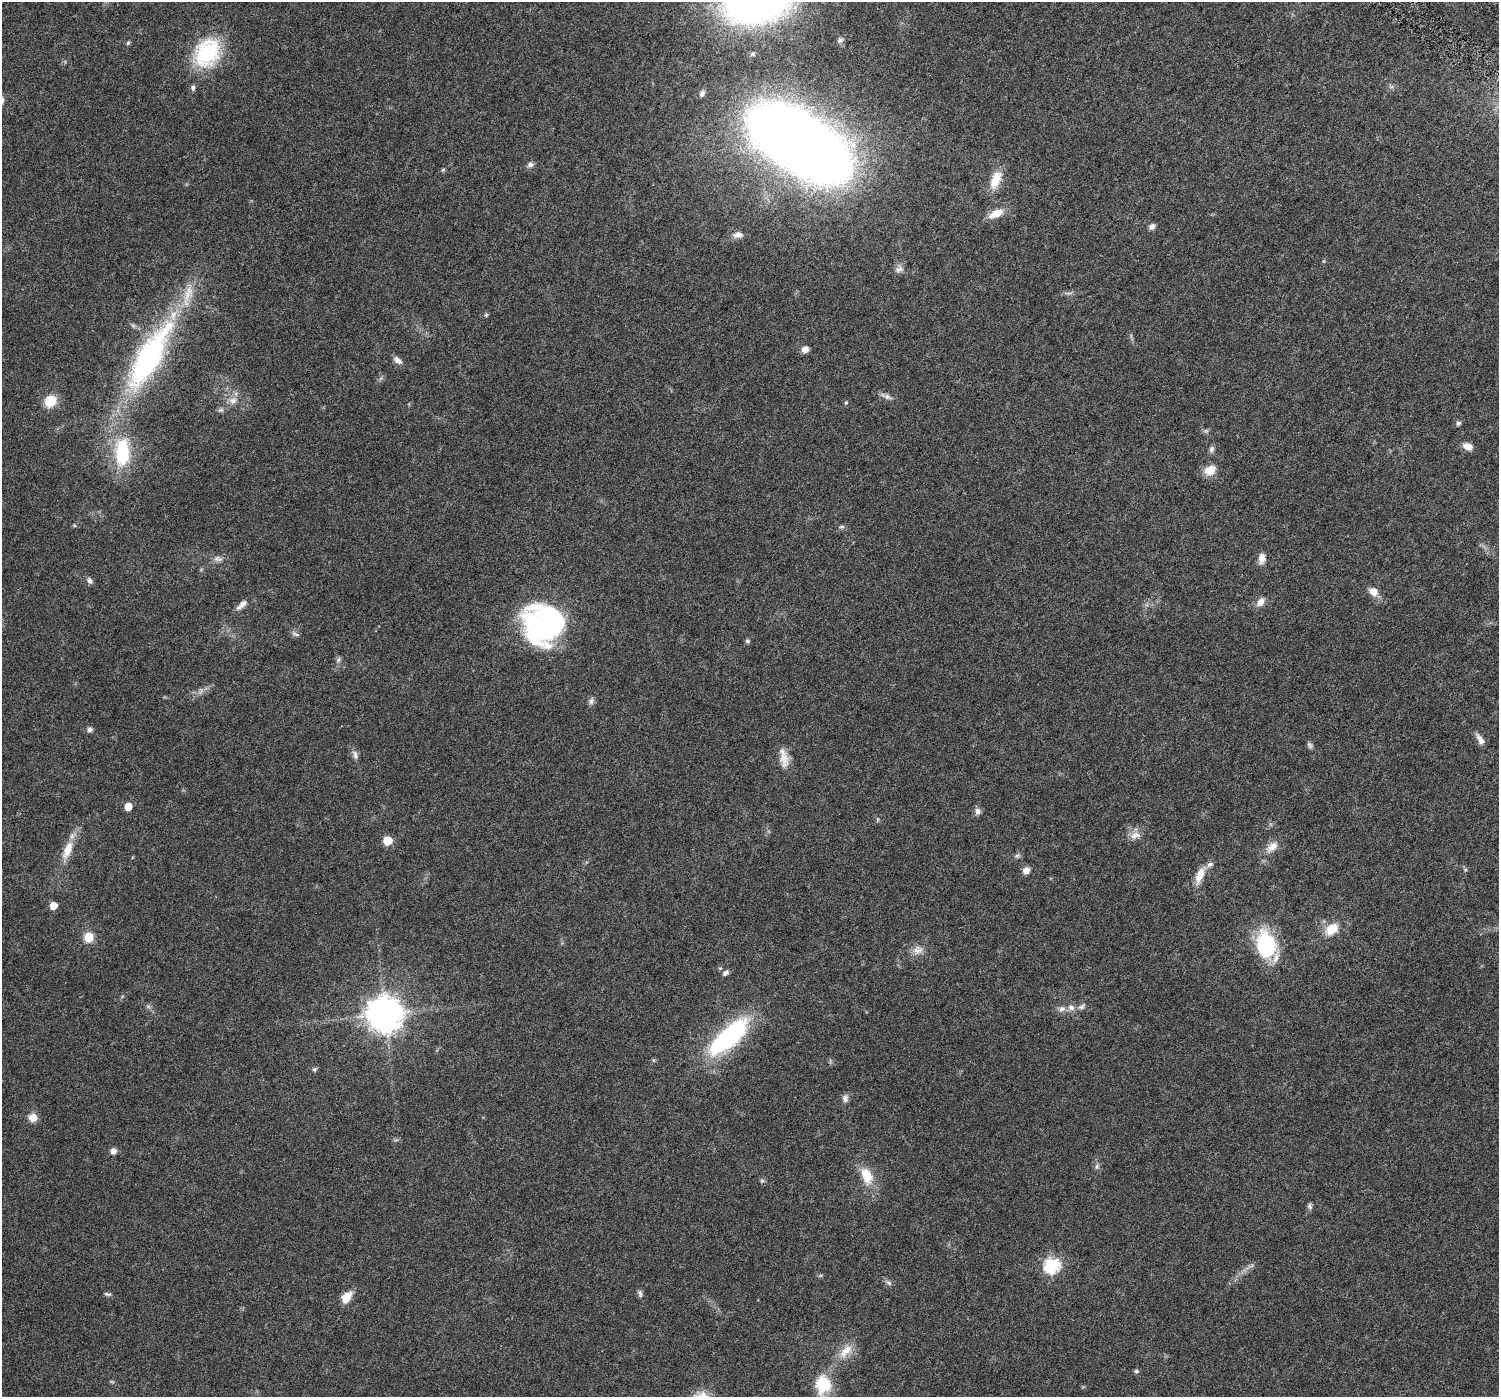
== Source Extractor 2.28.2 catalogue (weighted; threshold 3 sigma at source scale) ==
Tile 10 of 4 x 4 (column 2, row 3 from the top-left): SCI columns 1522-3018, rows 1714-3108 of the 6108 x 6152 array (HDU 1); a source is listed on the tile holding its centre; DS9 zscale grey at full resolution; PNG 1501 x 1399 px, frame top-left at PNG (2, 2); no overlay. Shown black and unused: <1% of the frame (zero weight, under 5 of 10 exposures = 4% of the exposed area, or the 3 px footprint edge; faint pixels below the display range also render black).
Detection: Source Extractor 2.28.2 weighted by HDU 2 'WHT'; one run over the whole footprint, this tile lists its part. Background 0.0241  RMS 0.002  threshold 0.00802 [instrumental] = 3 sigma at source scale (4.09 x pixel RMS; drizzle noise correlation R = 1.36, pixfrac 0.8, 0.0396/0.0396 arcsec/px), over >= 5 px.
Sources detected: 86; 2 too faint to see at this stretch — not listed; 1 inside a brighter listed object's ellipse — not listed separately; the other 83 listed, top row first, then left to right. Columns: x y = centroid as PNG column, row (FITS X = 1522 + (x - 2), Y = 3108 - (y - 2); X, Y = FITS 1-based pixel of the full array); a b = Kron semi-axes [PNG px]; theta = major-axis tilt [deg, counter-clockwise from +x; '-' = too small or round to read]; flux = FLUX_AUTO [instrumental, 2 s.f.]
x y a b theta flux
756 3 50 31 12 100
840 40 8 6 41 0.51
128 43 5 5 - 0.28
207 53 36 28 59 13
193 88 7 6 - 0.44
702 94 6 5 - 0.47
800 143 60 28 -33 610
530 164 8 7 - 0.58
443 170 5 4 - 0.25
996 180 25 12 68 3.4
996 213 20 9 25 2.5
1152 227 6 5 - 0.94
738 235 13 8 5 1
899 269 12 7 38 0.82
486 315 5 5 - 0.23
805 349 8 7 - 1
149 357 96 29 60 39
397 360 12 7 -40 0.94
887 396 11 7 -19 0.78
233 400 11 9 5 1.2
50 401 11 9 39 4.7
846 403 5 4 - 0.25
221 410 8 6 1 0.4
1458 423 6 5 - 0.48
1206 431 8 5 7 0.36
1468 446 12 7 -20 1.4
1211 449 8 6 75 0.54
122 452 37 18 88 11
1210 470 15 10 28 2.3
842 527 8 4 1 0.32
1262 558 12 8 83 1.4
218 559 13 7 -10 0.91
90 581 10 6 -57 0.57
1373 592 12 9 -40 1.6
1261 602 12 8 59 1.2
243 604 13 7 43 1.2
543 625 40 38 29 38
295 634 12 4 -20 0.45
747 641 5 5 - 0.41
338 660 8 5 61 0.43
591 701 10 6 83 0.58
90 729 7 7 - 0.52
1480 740 14 6 -58 1.2
1310 745 9 6 -62 0.44
355 755 13 7 -74 0.76
784 758 24 11 -82 2.2
128 806 5 5 - 2.8
978 811 9 8 - 0.7
1135 835 15 9 14 1.5
387 841 6 6 - 6
1272 847 19 10 38 1.9
67 850 28 11 69 3.4
1017 856 9 5 40 0.41
1026 870 8 7 - 1.1
1200 875 21 8 67 2.6
53 906 6 5 - 2.1
1331 929 16 11 36 3.3
89 937 10 10 - 2.8
1266 945 29 19 -73 15
918 950 14 11 14 1.5
725 973 9 6 41 0.59
1071 1007 10 8 -32 0.95
1082 1007 11 7 27 0.66
1062 1009 9 7 29 0.85
385 1014 10 10 - 380
728 1037 51 17 43 27
314 1069 5 5 - 0.37
845 1098 10 7 -86 0.7
33 1118 10 9 - 1.6
113 1151 7 7 - 0.84
1097 1166 8 6 75 0.49
867 1176 21 12 -68 3.9
762 1181 6 5 - 0.31
1310 1206 9 5 -83 0.46
1052 1265 7 7 - 34
888 1283 10 5 -40 0.52
640 1293 11 5 -76 0.5
107 1294 10 4 -13 0.37
347 1297 16 10 56 2.1
846 1351 26 11 44 2.9
1136 1371 6 5 - 0.31
112 1382 6 4 -19 0.22
823 1384 21 17 88 6.7
Isophote crosses this tile's border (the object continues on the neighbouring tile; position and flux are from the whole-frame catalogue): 2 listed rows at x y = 756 3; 823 1384